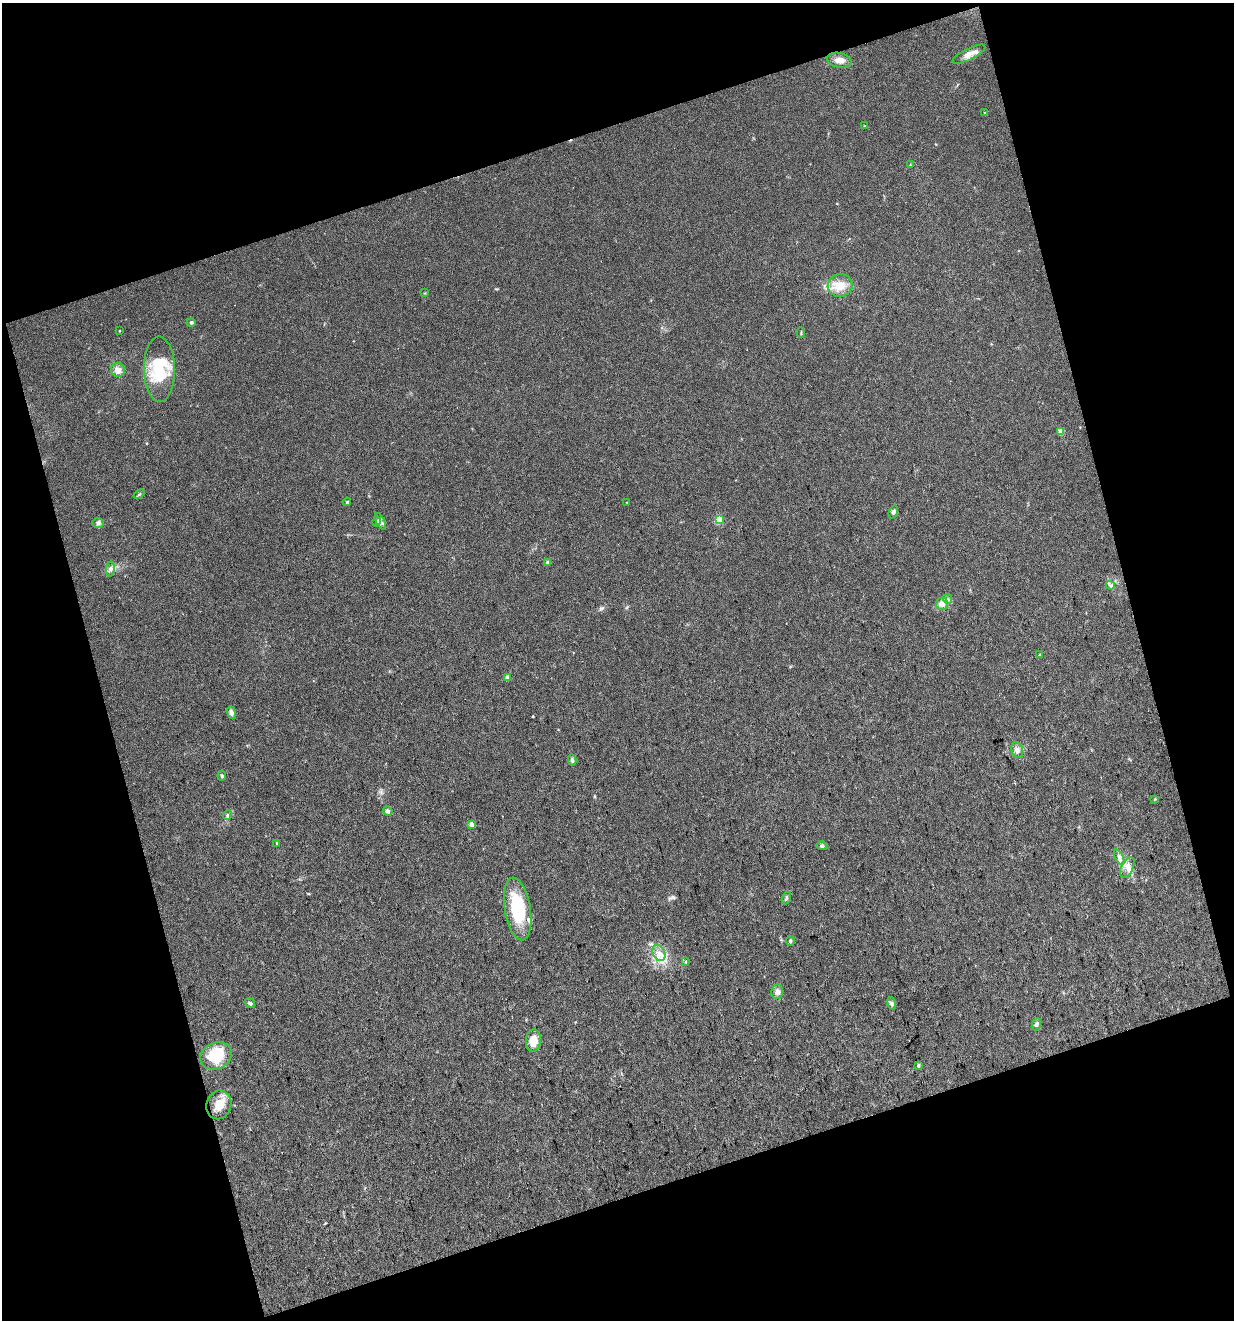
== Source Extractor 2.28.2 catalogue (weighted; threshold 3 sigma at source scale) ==
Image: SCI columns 38-2501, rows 2-2637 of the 2554 x 2637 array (HDU 1 of 3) = the unmasked area's bounding box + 8 px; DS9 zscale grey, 2 x 2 block average (1 PNG px = mean of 2 x 2 image px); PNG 1236 x 1322 px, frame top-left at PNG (2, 3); each listed source drawn as its Kron ellipse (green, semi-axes under 4 px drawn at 4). Shown black and unused: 36% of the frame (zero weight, under 3 of 4 exposures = <1% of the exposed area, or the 3 px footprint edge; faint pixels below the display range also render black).
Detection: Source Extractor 2.28.2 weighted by HDU 2 'WHT'. Background 0.0206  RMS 0.0044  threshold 0.0199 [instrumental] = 3 sigma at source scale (4.5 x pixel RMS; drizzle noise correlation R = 1.50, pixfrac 1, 0.0396/0.0396 arcsec/px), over >= 5 px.
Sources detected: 56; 1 cosmic-ray / hot-pixel residue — neither listed nor drawn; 2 inside a brighter listed object's ellipse — not listed separately; the other 53 listed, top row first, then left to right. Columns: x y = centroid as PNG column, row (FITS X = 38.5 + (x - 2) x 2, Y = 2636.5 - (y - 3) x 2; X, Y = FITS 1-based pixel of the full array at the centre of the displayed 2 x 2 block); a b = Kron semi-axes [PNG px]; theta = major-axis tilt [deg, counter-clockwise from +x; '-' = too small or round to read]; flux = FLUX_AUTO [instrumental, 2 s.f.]
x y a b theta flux
969 54 18 5 26 9.3
839 60 12 7 -12 8.8
984 112 2 2 - 0.43
864 126 3 2 - 0.62
910 165 3 2 - 0.59
840 285 12 11 - 15
425 293 3 2 - 0.75
191 322 4 3 - 2
119 331 2 2 - 0.85
801 332 5 2 - 0.92
159 369 33 15 -89 54
118 370 7 6 - 6.8
1061 431 3 2 - 18
139 494 6 2 40 1.1
347 502 4 2 - 1
627 502 3 2 - 0.48
893 512 6 4 72 2.7
719 520 3 3 - 32
381 521 9 3 -63 2.9
377 522 5 4 - 2.2
98 523 6 4 1 2.6
548 563 4 4 - 2.9
110 569 8 3 82 2.3
1110 585 4 3 - 1.9
947 599 5 4 - 2.3
942 604 6 6 - 6.3
1040 655 2 2 - 2.2
507 677 3 2 - 12
231 713 6 4 -71 4.2
1017 750 8 5 -67 5
572 760 5 3 - 2.4
222 776 5 3 - 1.6
1154 799 3 2 - 0.64
388 811 5 4 - 2.6
228 815 5 2 - 0.92
471 824 3 2 - 11
277 843 3 2 - 1.6
822 846 6 4 -7 1.8
1119 857 8 3 -65 3.7
1127 868 11 6 61 6.5
786 898 6 3 69 1.7
518 909 32 13 -80 63
790 941 5 3 - 1.7
659 953 8 6 -64 7.5
686 961 3 3 - 0.87
777 992 7 6 - 3.9
250 1003 6 3 -34 1.9
891 1003 6 4 -76 2.5
1036 1024 6 4 66 2.6
533 1041 11 7 86 15
216 1056 16 13 24 37
918 1066 4 3 - 1.5
219 1105 14 12 71 15
Diffuse or blended objects may show on this block-average render without a row.